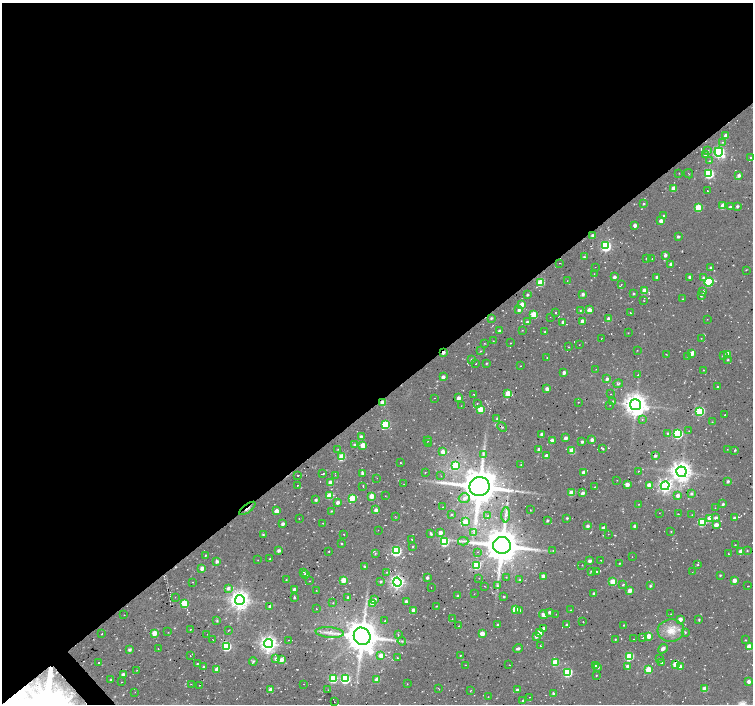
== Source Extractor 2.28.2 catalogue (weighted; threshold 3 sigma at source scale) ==
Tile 2 of 4 x 4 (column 2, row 1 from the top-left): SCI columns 1528-3029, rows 4432-5835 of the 6033 x 5992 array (HDU 1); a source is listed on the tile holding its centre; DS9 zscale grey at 2 x 2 block average (1 PNG px = mean of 2 x 2 image px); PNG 755 x 706 px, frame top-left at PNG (2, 3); each listed source drawn as its Kron ellipse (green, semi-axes under 4 px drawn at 4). Shown black and unused: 57% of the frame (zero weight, under 2 of 3 exposures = <1% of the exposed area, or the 3 px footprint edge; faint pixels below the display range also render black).
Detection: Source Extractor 2.28.2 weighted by HDU 2 'WHT'; one run over the whole footprint, this tile lists its part. Background 0.05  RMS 0.0081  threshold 0.0364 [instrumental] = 3 sigma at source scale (4.5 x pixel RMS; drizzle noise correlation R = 1.50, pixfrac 1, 0.0396/0.0396 arcsec/px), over >= 5 px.
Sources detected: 422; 2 too faint to see at this stretch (2 x 2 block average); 22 cosmic-ray / hot-pixel residue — neither listed nor drawn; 1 coinciding with a brighter row at this scale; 8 inside a brighter listed object's ellipse — not listed separately; the other 389 listed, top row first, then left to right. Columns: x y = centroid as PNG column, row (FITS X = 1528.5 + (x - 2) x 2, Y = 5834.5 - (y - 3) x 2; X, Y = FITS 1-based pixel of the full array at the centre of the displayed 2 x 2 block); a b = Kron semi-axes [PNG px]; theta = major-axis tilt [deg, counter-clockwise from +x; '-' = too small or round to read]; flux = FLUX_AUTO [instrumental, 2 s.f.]
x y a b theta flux
726 136 3 3 - 16
722 142 4 3 - 2
708 151 3 3 - 2.6
719 152 4 4 - 360
705 155 3 3 - 2.7
751 158 3 2 - 1.8
710 161 4 3 - 1.9
679 173 2 2 - 0.71
709 173 4 4 - 140
688 174 5 2 - 0.99
739 175 3 3 - 6.4
673 188 3 3 - 22
707 191 2 2 - 0.9
643 204 3 2 - 1.9
723 206 3 3 - 30
737 206 3 2 - 3.7
698 207 3 3 - 62
730 207 3 2 - 3.9
664 216 3 3 - 3.4
661 221 3 3 - 14
635 225 3 2 - 7.6
593 235 3 2 - 6.4
678 236 2 2 - 4
606 246 4 4 - 210
665 255 3 3 - 6
584 257 3 3 - 3
647 258 2 2 - 2.3
652 258 2 2 - 0.8
560 263 2 2 - 0.83
671 264 3 2 - 7.6
595 267 2 2 - 0.45
711 268 3 3 - 4.1
746 270 2 2 - 1.3
594 274 2 2 - 0.55
614 277 3 3 - 5.5
657 277 3 2 - 6.8
689 277 3 3 - 4.7
703 278 4 3 - 3.2
567 281 2 2 - 0.67
541 282 3 3 - 59
709 282 4 3 - 140
621 285 2 2 - 0.66
644 291 3 3 - 30
703 292 4 2 - 2.9
634 293 3 2 - 2
583 294 3 3 - 5.9
527 295 2 2 - 3.5
701 296 3 2 - 2.3
683 299 2 2 - 1.2
644 301 2 2 - 0.68
522 304 3 3 - 19
519 310 3 3 - 4.3
589 310 3 3 - 18
580 311 3 2 - 1.4
556 312 2 2 - 0.95
630 313 3 2 - 0.93
534 314 3 3 - 49
550 317 2 2 - 0.56
491 318 3 2 - 2.8
609 319 3 2 - 12
707 319 2 2 - 1
582 321 3 2 - 13
527 322 3 2 - 3.6
563 322 2 2 - 5.8
522 330 2 2 - 0.77
499 331 3 2 - 5.2
545 332 2 2 - 1.9
628 333 2 2 - 0.85
701 338 2 2 - 0.82
601 339 2 2 - 0.68
493 341 2 2 - 0.95
484 343 2 2 - 0.78
510 343 2 2 - 0.77
579 345 2 2 - 0.6
568 347 2 2 - 1.7
637 350 2 2 - 0.77
481 351 3 2 - 1.1
443 352 3 2 - 8.5
692 353 3 3 - 15
666 354 2 2 - 0.7
728 354 3 3 - 25
723 355 4 3 - 4.8
688 356 3 2 - 1.8
547 358 3 2 - 0.71
472 359 3 3 - 3.2
728 360 3 2 - 1.6
486 363 3 2 - 1.4
476 364 2 2 - 1.1
521 366 2 2 - 0.98
596 369 2 2 - 0.89
703 370 2 2 - 0.89
564 372 3 2 - 6.7
638 375 3 2 - 1.3
443 377 3 2 - 7.4
607 379 3 3 - 5.5
618 384 5 3 - 2.8
717 387 2 2 - 2.3
547 389 3 2 - 10
508 393 3 3 - 40
474 394 2 2 - 1
610 394 2 2 - 1
434 398 2 2 - 1.2
458 398 4 3 - 11
613 401 3 3 - 1.6
382 402 3 3 - 20
578 402 2 2 - 0.88
477 403 2 2 - 0.9
610 405 2 2 - 0.74
636 405 5 5 - 1900
461 406 2 2 - 0.66
480 409 3 3 - 53
700 411 4 3 - 140
725 415 3 2 - 1.1
497 418 3 3 - 2.6
642 420 2 2 - 1.2
712 422 2 2 - 1
385 425 4 3 - 120
502 427 5 3 - 2.6
689 431 2 2 - 0.69
668 433 3 3 - 2.6
542 434 3 2 - 7.4
678 434 4 3 - 150
361 437 3 3 - 6
565 438 3 2 - 8.4
552 440 3 3 - 6.8
592 440 3 3 - 8.7
428 441 4 2 - 1.5
582 441 2 2 - 4.2
428 443 2 2 - 0.73
354 444 3 3 - 2.2
363 445 3 3 - 26
338 449 3 2 - 1.2
539 449 3 3 - 8.8
603 449 2 2 - 1.4
727 449 2 2 - 0.74
572 450 3 3 - 39
735 450 3 2 - 1.9
443 452 3 3 - 15
483 454 3 3 - 3.2
546 456 3 3 - 15
655 456 2 2 - 4.2
342 457 3 3 - 60
400 463 2 2 - 1.4
456 465 4 3 - 57
521 465 2 2 - 1.1
638 471 2 2 - 0.88
425 472 2 2 - 0.85
583 472 3 3 - 6.8
681 472 5 5 - 1400
362 473 3 2 - 7
322 474 3 2 - 3.2
335 475 2 2 - 1
298 476 2 2 - 2.3
441 476 2 2 - 0.82
377 478 2 2 - 0.46
617 480 2 2 - 0.59
728 481 2 2 - 4.3
330 483 3 3 - 15
404 484 2 2 - 0.66
627 484 3 3 - 13
298 485 2 2 - 0.93
649 485 3 3 - 15
363 486 2 2 - 1.4
665 486 4 4 - 520
479 487 10 9 - 5400
595 487 2 2 - 0.71
571 493 3 3 - 28
583 493 3 3 - 6.3
691 494 3 3 - 3.2
329 496 3 3 - 38
372 496 3 3 - 28
385 496 2 2 - 1
678 496 3 3 - 8.9
352 498 4 3 - 69
464 498 5 5 - 7
316 500 3 2 - 3.7
338 502 3 3 - 6
638 504 2 2 - 0.68
723 504 3 2 - 3.4
443 507 2 2 - 0.57
247 508 9 2 37 6.9
715 508 2 2 - 0.56
376 510 3 3 - 7.6
530 510 2 2 - 0.69
277 511 3 3 - 14
331 511 3 2 - 1.5
659 513 2 2 - 0.59
451 514 2 2 - 1.6
678 514 2 2 - 0.88
488 515 3 2 - 1.6
506 515 7 4 88 6
692 515 2 2 - 0.58
395 516 3 2 - 1
567 518 2 2 - 2.5
710 518 3 3 - 27
716 518 3 3 - 5.4
734 518 3 3 - 4.7
299 519 2 2 - 0.64
547 520 2 2 - 3.2
465 522 3 3 - 28
702 522 3 3 - 73
323 523 2 2 - 0.67
283 524 3 2 - 7.9
716 525 3 3 - 17
587 526 3 2 - 5.5
634 526 3 2 - 5.5
603 528 3 2 - 8.8
378 530 2 2 - 0.52
671 531 2 2 - 1.1
440 532 3 3 - 9.6
474 533 3 2 - 2
263 534 3 3 - 2
344 534 2 2 - 1.2
431 534 3 2 - 3.2
608 534 2 2 - 0.57
412 539 3 2 - 1.4
463 541 5 2 - 2.9
444 542 4 3 - 130
341 543 2 2 - 1.5
502 545 9 8 - 5100
735 545 4 2 - 1.6
413 546 2 2 - 1.3
279 550 3 3 - 5.8
553 550 2 2 - 0.89
329 551 2 2 - 2.2
396 551 4 4 - 220
741 551 3 3 - 18
747 551 3 2 - 1.3
478 552 2 2 - 0.63
375 553 3 3 - 1.8
728 554 3 2 - 0.88
205 555 2 2 - 1.6
632 557 2 2 - 0.5
270 559 2 2 - 0.96
258 560 2 2 - 0.67
601 560 2 2 - 0.68
217 561 3 3 - 5.3
590 561 3 2 - 8.1
620 563 3 2 - 1.6
698 564 3 2 - 2
477 565 3 3 - 93
582 565 2 2 - 0.67
365 567 3 2 - 2.1
202 568 3 3 - 12
591 571 4 2 - 1.6
304 572 2 2 - 0.7
387 572 3 3 - 1.4
597 572 3 3 - 2.5
692 572 2 2 - 0.59
306 574 3 3 - 6.7
720 575 2 2 - 1.9
543 576 3 3 - 10
506 577 3 2 - 0.88
427 578 3 2 - 3.9
479 578 2 2 - 0.63
286 580 2 2 - 0.99
343 580 3 3 - 37
520 580 3 2 - 2.7
734 580 3 3 - 14
310 581 2 2 - 0.53
193 582 2 2 - 0.63
380 582 3 2 - 3
397 582 4 4 - 570
613 582 3 3 - 57
623 585 3 2 - 1.9
484 586 2 2 - 0.72
497 586 4 3 - 2.2
650 586 3 3 - 2.5
748 586 2 2 - 0.89
228 588 4 3 - 5.8
431 588 2 2 - 0.52
294 589 2 2 - 8.6
316 590 2 2 - 0.83
630 590 3 2 - 17
593 593 2 2 - 2.6
474 594 2 2 - 0.98
458 596 3 2 - 3.1
175 597 2 2 - 0.59
348 597 3 2 - 3.1
504 597 2 2 - 1.8
294 598 3 2 - 2.6
375 599 3 2 - 3.2
240 600 5 5 - 1300
406 601 2 2 - 6.4
184 603 3 3 - 70
333 603 3 2 - 1.2
373 603 4 3 - 25
269 606 2 2 - 3.4
436 606 3 2 - 0.89
316 609 2 2 - 0.59
515 609 3 3 - 43
413 610 3 3 - 13
520 610 3 3 - 3.4
570 610 2 2 - 0.88
549 612 3 2 - 4.2
556 614 2 2 - 0.92
671 614 2 2 - 0.84
124 615 2 2 - 0.55
543 615 4 3 - 9.2
452 619 2 2 - 0.75
680 619 3 3 - 13
699 619 3 2 - 2
217 621 3 3 - 2.5
385 621 2 2 - 1.2
583 622 2 2 - 1.3
498 625 3 2 - 2.9
567 625 4 2 - 4.5
624 625 3 2 - 1.6
459 626 3 2 - 1.8
543 628 2 2 - 4.4
190 630 3 2 - 1.2
228 630 4 2 - 0.87
671 630 13 11 4 29
168 632 2 2 - 0.98
330 632 14 5 -5 13
685 632 3 3 - 1.9
154 633 3 3 - 31
539 633 3 3 - 13
102 634 2 2 - 0.79
207 634 2 2 - 0.52
482 634 3 3 - 26
398 635 2 2 - 1.7
362 636 9 8 - 4400
536 636 4 3 - 4.3
649 636 3 3 - 22
643 638 3 2 - 1.1
615 639 3 2 - 1.4
633 639 2 2 - 0.61
213 640 2 2 - 0.6
289 640 2 2 - 1.6
745 640 2 2 - 1.1
402 641 4 2 - 1.5
269 644 4 4 - 880
227 646 4 3 - 140
540 646 2 2 - 1.8
749 646 3 3 - 30
518 648 5 3 - 3.9
130 649 3 2 - 5.4
158 649 2 2 - 0.87
663 649 5 3 - 5.7
381 655 3 3 - 16
460 655 2 2 - 1.2
190 656 2 2 - 0.74
629 656 3 3 - 100
397 658 2 2 - 1.3
276 659 3 3 - 5.4
659 659 2 2 - 0.89
281 660 4 3 - 10
253 661 4 3 - 2.8
99 662 2 2 - 1.7
555 662 3 3 - 57
662 663 3 2 - 1.4
197 664 3 2 - 1.4
675 664 3 3 - 34
465 665 2 2 - 1.1
509 665 2 2 - 0.75
203 666 3 2 - 2.4
595 666 4 3 - 3.9
627 666 3 3 - 6.3
680 667 3 3 - 13
598 668 3 2 - 2.5
217 669 3 3 - 18
648 669 3 3 - 60
137 670 2 2 - 0.77
568 672 3 3 - 140
123 675 3 3 - 9.5
596 675 2 2 - 0.95
333 679 4 3 - 92
345 679 4 3 - 200
377 679 3 3 - 25
111 680 3 3 - 2.4
749 681 3 2 - 8.4
121 682 2 2 - 0.63
191 684 2 2 - 0.74
304 684 2 2 - 0.49
407 684 2 2 - 0.58
199 685 2 2 - 0.73
271 689 3 3 - 14
439 689 2 2 - 0.74
705 689 3 3 - 34
328 690 2 2 - 0.53
517 690 3 3 - 4.8
470 691 2 2 - 0.79
135 692 2 2 - 0.58
553 693 2 2 - 3.2
488 697 2 2 - 0.82
530 697 2 2 - 1.5
523 700 2 2 - 2.2
334 702 2 2 - 1.1
Overlapping masked pixels (flux is a lower limit): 3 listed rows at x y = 443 352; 382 402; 247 508
Diffuse or blended objects may show on this block-average render without a row.